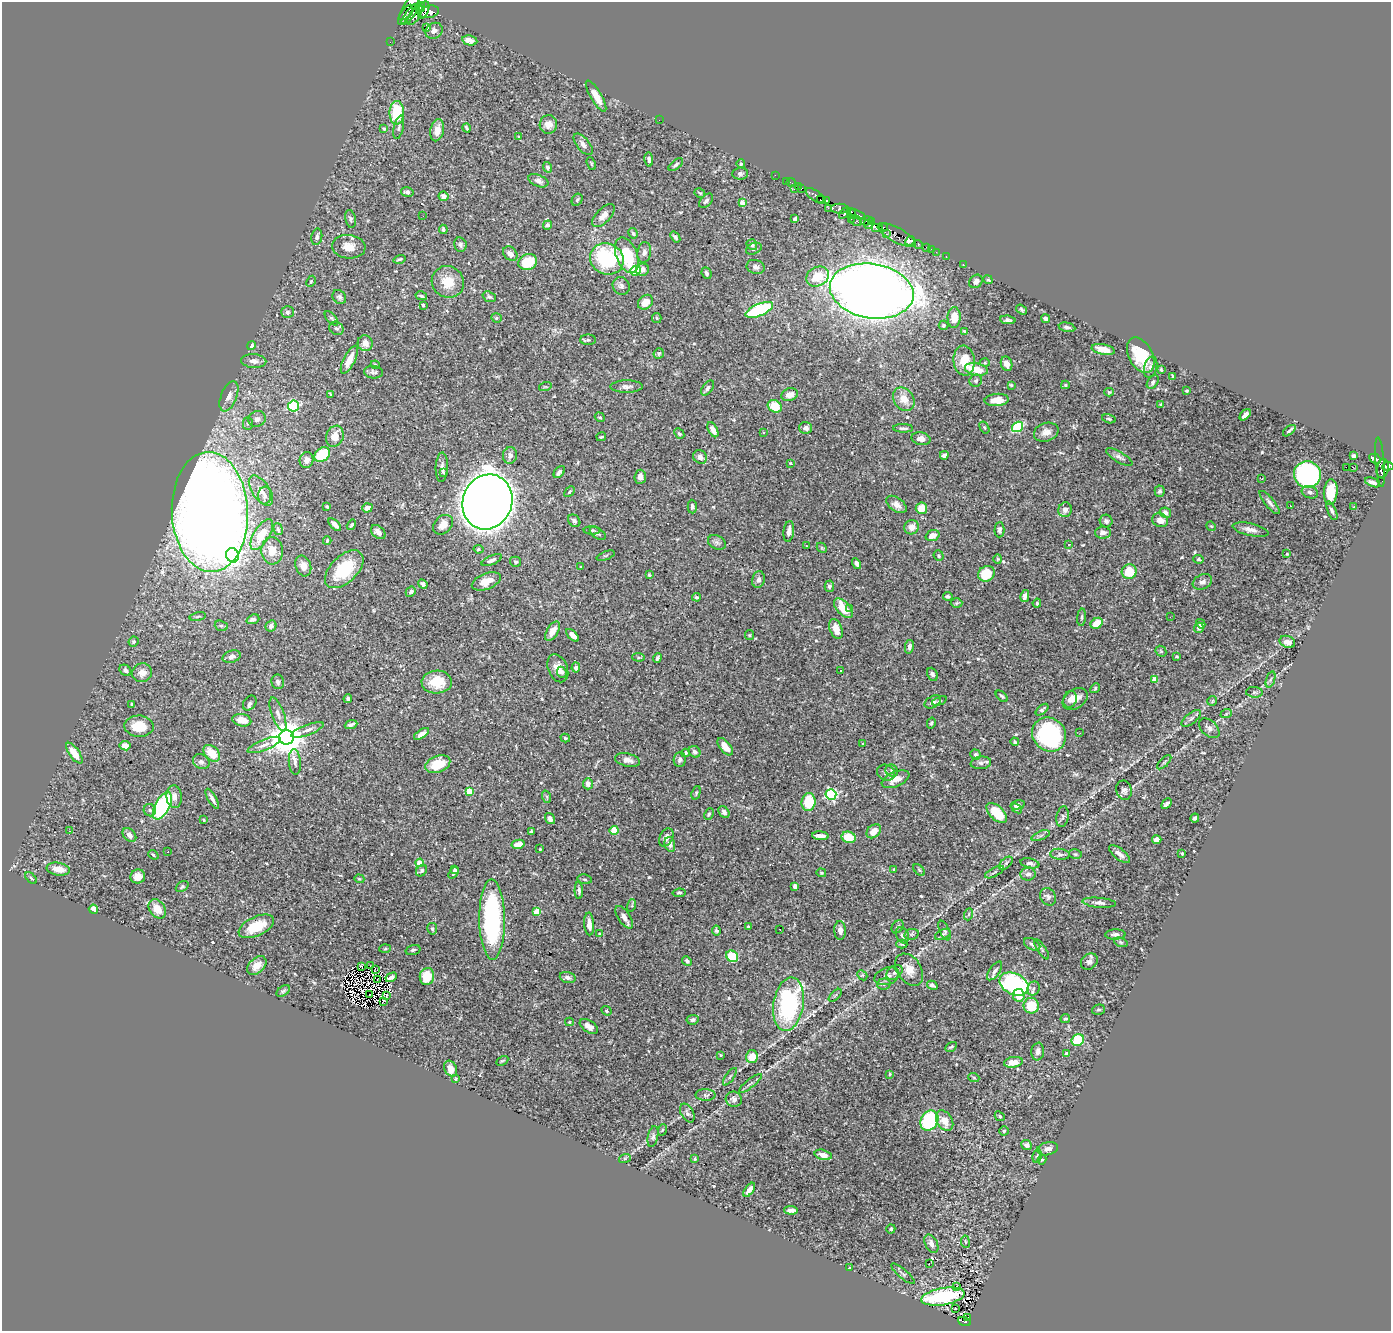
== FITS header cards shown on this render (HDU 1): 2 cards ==
NAXIS1  =                 1389
NAXIS2  =                 1329

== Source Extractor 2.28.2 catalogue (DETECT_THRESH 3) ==
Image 1389 x 1329 px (HDU 1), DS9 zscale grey, 1 PNG px = 1 image px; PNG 1393 x 1333 px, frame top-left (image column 1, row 1329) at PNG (2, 2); each listed source drawn as its Kron ellipse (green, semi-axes under 4 px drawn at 4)
Background 0.587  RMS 0.011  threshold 0.0338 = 3 sigma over >= 5 px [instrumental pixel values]
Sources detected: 566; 2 with non-positive FLUX_AUTO (blend fragments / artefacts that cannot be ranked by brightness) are neither listed nor drawn; of the other 564, the 500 brightest by FLUX_AUTO listed and drawn (64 fainter detections omitted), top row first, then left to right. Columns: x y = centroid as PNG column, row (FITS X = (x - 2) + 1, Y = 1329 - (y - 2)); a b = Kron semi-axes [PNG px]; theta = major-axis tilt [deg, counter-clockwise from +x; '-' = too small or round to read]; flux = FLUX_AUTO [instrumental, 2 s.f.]
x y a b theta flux
410 6 21 5 59 3900
420 7 5 4 - 2200
424 10 9 5 70 4300
406 12 9 4 49 1600
429 12 10 6 14 4500
410 14 12 3 53 2500
415 15 12 5 59 3400
427 28 3 2 - 8.6
434 31 9 7 29 3.3
470 40 8 5 -10 6.6
390 42 2 2 - 8.9
596 96 17 5 -59 8.5
397 113 12 7 90 31
659 120 2 2 - 5.4
548 124 9 8 - 6.7
399 127 12 5 76 2
467 128 5 2 - 1
384 129 3 3 - 1.2
437 130 11 6 78 7.1
519 137 4 3 - 0.8
583 144 13 6 -50 4
649 160 7 4 -83 1.9
591 163 7 3 -68 0.94
741 164 4 4 - 1.5
676 165 8 4 39 1.9
547 167 5 4 - 2.1
740 174 8 6 6 1.8
775 175 2 2 - 7
538 181 10 6 -22 3.3
786 181 2 2 - 14
791 183 5 2 - 13
798 186 2 2 - 15
801 188 3 3 - 52
794 189 2 2 - 80
407 192 6 5 - 2.4
700 193 5 4 - 1
443 196 5 4 - 3.1
816 196 12 5 -35 750
577 200 6 5 - 1.3
821 200 4 3 - 610
826 200 3 3 - 560
706 201 8 5 47 2.4
742 203 4 4 - 11
828 208 2 2 - 11
840 209 9 5 -1 780
845 213 7 4 42 680
851 214 5 3 - 810
603 215 14 7 46 4.9
858 215 9 3 -25 150
423 216 2 2 - 1.6
351 219 9 5 -79 1.6
795 219 4 3 - 1.5
851 219 2 2 - 19
856 221 6 5 - 390
866 221 6 4 16 300
871 221 4 3 - 430
868 224 5 3 - 370
547 225 5 4 - 2.4
883 227 4 3 - 690
877 228 6 3 -3 430
443 229 4 4 - 1.3
633 233 5 4 - 1.4
886 234 3 3 - 220
897 235 21 7 -28 340
317 237 8 5 79 2.2
675 237 6 4 -51 1.8
910 241 5 4 - 990
460 245 7 6 - 2.2
752 245 5 5 - 2.8
918 245 5 3 - 120
349 247 17 11 -5 8.5
927 248 4 3 - 69
754 249 8 5 23 1.8
931 249 2 2 - 12
644 252 10 7 81 3.3
936 252 2 2 - 14
510 254 8 6 -44 4.2
627 255 18 10 -69 37
946 257 3 2 - 13
399 259 6 3 17 1.2
607 259 17 15 -25 64
528 262 9 8 - 24
963 264 2 2 - 6.9
756 267 9 7 -19 3.1
643 270 6 6 - 3.8
635 271 5 5 - 18
706 273 6 4 -66 1.8
817 277 12 9 29 18
988 280 5 3 - 0.78
311 281 6 4 63 0.94
976 281 7 6 - 3
448 282 16 15 - 15
621 286 9 8 - 2.7
872 291 42 27 -9 1500
421 296 6 3 -13 1.3
339 297 8 6 -46 2
489 297 7 5 -19 1.6
645 302 8 6 44 8.7
423 305 3 3 - 0.89
759 310 14 6 23 75
1022 310 6 4 -35 1.6
287 312 6 6 - 1.8
954 317 10 6 89 12
331 318 9 4 -48 1.4
496 318 5 4 - 1.1
657 318 5 4 - 1
1046 319 4 4 - 3
1008 320 8 4 -5 1.8
944 325 5 4 - 1.2
1067 327 8 4 -11 2
336 328 7 6 - 2
964 331 4 3 - 0.83
588 340 8 5 0 1.6
365 343 8 7 - 5.1
251 345 4 4 - 4.1
1103 350 12 5 -11 9.7
659 353 5 5 - 1.4
1141 355 19 12 -62 30
349 360 15 5 63 9.1
254 361 12 7 -3 4.9
964 361 15 10 -85 16
985 363 5 3 - 0.82
1007 364 7 5 -71 5
375 365 4 3 - 0.82
1151 367 11 6 74 2.7
976 369 11 6 -11 15
1161 370 4 2 - 0.86
374 372 9 6 -4 2.1
1173 376 3 3 - 1
976 381 6 6 - 1.7
1153 382 7 5 54 2.1
1011 385 4 4 - 0.87
1065 385 4 3 - 1.1
545 387 6 4 18 1
627 387 16 6 1 3.4
708 388 8 5 54 2.5
1186 391 3 2 - 0.83
1109 392 5 4 - 1
331 394 4 2 - 0.79
790 395 8 6 18 5.5
229 396 16 8 68 5.9
904 399 12 10 -55 9
997 400 12 6 5 11
1161 404 4 3 - 0.99
294 406 5 5 - 71
775 406 7 6 - 16
1245 415 7 4 45 3.7
600 417 5 4 - 1.1
257 419 9 7 18 3.8
1109 419 7 4 -15 1.2
248 424 6 5 - 1.4
984 427 6 4 -58 1.1
1017 427 6 5 - 48
806 428 6 5 - 2.8
903 428 10 4 -1 1.8
713 430 8 4 -62 8
1289 431 7 2 40 1.6
764 432 3 3 - 2.5
1046 432 12 9 18 5.7
679 434 6 4 -48 1.2
335 436 11 8 69 8.8
601 437 5 3 - 1
921 439 9 6 -13 5.3
322 455 9 6 39 30
510 455 8 7 - 3.8
944 455 4 4 - 3
1354 456 4 3 - 2.1
700 457 7 6 - 4.4
1119 457 15 5 -30 2.9
1375 459 6 4 -27 280
306 460 8 7 - 5.1
1380 462 25 4 -85 360
790 463 3 3 - 0.87
1388 466 5 4 - 860
442 467 15 6 88 2.9
1346 467 2 2 - 110
1353 467 3 2 - 200
1383 469 10 6 81 980
443 472 4 3 - 1
559 472 7 4 49 3.6
1307 474 13 13 - 180
640 477 7 5 86 4.1
1262 479 3 2 - 0.96
1372 482 7 3 -24 3.2
261 491 17 8 -56 7.5
1160 491 6 5 - 1.8
570 492 6 4 46 1.3
1310 492 8 6 -21 2.1
1331 492 13 7 85 18
265 496 9 6 84 2.9
487 502 28 24 69 2000
1270 502 15 4 -50 2.8
896 504 11 6 -37 5
1290 506 3 2 - 0.89
327 507 3 2 - 0.83
692 507 7 4 -87 2.1
1354 507 3 3 - 1.1
367 508 5 4 - 5
921 508 6 5 - 11
1065 510 7 6 - 3.7
1332 511 10 4 -67 1.8
210 512 60 38 -88 1200
1165 513 6 5 - 3.9
1160 520 8 6 -22 6.5
574 521 7 5 -50 2
1106 521 6 6 - 2
335 525 8 4 -45 4.3
351 525 5 3 - 1.2
443 525 11 8 45 6.9
1211 526 5 4 - 0.81
912 527 7 7 - 5.6
278 529 6 4 -74 1.3
592 530 8 4 0 1.2
999 530 7 5 89 2.2
1250 530 18 6 -12 5.2
789 531 10 5 84 4
378 532 8 5 -42 4.4
598 533 9 5 -34 1.5
1103 533 8 6 1 4.2
262 535 17 7 58 17
933 536 7 5 20 6.3
327 541 4 3 - 0.83
717 542 9 6 -28 2.4
1069 544 4 3 - 0.82
806 546 2 2 - 0.8
822 548 6 4 -44 0.86
478 549 5 4 - 1.1
272 551 14 11 -86 9.2
1287 554 3 3 - 0.77
232 555 7 6 - 130
606 556 9 3 21 0.91
939 556 5 5 - 1.2
998 559 4 4 - 0.83
1199 559 5 4 - 1
492 560 11 4 23 2.4
515 562 5 5 - 1.4
857 564 6 3 -60 2.6
303 566 11 7 -70 5.4
581 567 3 3 - 0.82
344 569 23 13 44 32
1129 572 7 7 - 18
986 574 8 7 - 20
649 575 3 3 - 0.8
758 580 8 6 76 2.4
486 581 15 7 22 10
1202 582 10 7 23 3.5
423 584 5 4 - 2.1
829 586 5 4 - 2.2
411 592 5 4 - 2.7
948 596 5 3 - 1.9
1025 596 6 4 77 6
697 597 4 3 - 1.3
957 603 6 5 - 1.1
1037 603 4 3 - 1.3
843 608 12 6 -49 18
850 608 3 2 - 3.3
198 617 8 4 12 1.3
1082 617 9 3 85 1.2
1170 617 2 2 - 1.8
253 619 6 4 20 2.6
1097 623 6 5 - 12
1201 624 5 4 - 2.2
221 626 6 5 - 1.5
271 626 6 5 - 2.8
1199 628 5 4 - 3.4
836 629 10 6 -68 8.5
553 631 11 5 60 7.5
573 635 8 4 -43 3.9
749 635 5 4 - 0.85
133 642 5 5 - 1.6
1287 642 8 6 -22 5.1
909 647 7 4 80 2.7
1161 651 6 5 - 1.1
232 657 9 6 17 3.4
638 657 6 4 -6 1
1177 657 4 4 - 1.1
657 658 5 3 - 1.5
558 668 14 9 -67 7.5
576 668 5 4 - 2.7
125 670 6 5 - 2.5
840 671 3 2 - 0.95
562 672 6 4 -66 1.8
142 673 10 9 - 5.7
932 674 7 5 -65 2.5
1155 680 4 4 - 12
1270 680 8 3 71 1.5
278 682 7 6 - 2.8
437 682 15 11 2 19
1095 688 5 4 - 0.96
1254 692 8 5 -5 1.5
1002 696 7 3 -42 1.2
348 699 4 3 - 1.5
1070 699 8 6 71 3.8
1075 699 13 9 34 7.2
939 701 7 3 21 1
1212 701 5 5 - 1
933 702 9 5 30 2.7
250 703 8 6 53 1.8
132 704 4 4 - 1.3
1042 710 7 4 41 1.7
278 714 18 6 -70 4.4
1226 714 6 3 19 0.81
1191 718 11 5 38 2.4
242 720 9 6 -12 8.3
931 723 5 3 - 1
351 725 6 3 21 1.9
139 726 14 10 -3 17
1209 728 12 7 -43 3.3
307 730 17 5 21 4
1080 733 2 2 - 2.9
421 734 8 4 33 4.8
1049 735 18 16 -47 95
286 737 7 7 - 2100
565 738 5 4 - 1.3
1015 742 4 4 - 1.5
863 743 3 3 - 1.7
264 745 17 5 22 4.3
125 746 5 4 - 6.4
725 747 10 5 -51 7.3
695 752 6 5 - 1.8
74 753 12 5 -54 12
212 753 10 6 -45 16
685 753 4 3 - 1.3
975 754 5 5 - 1.9
627 760 13 6 -13 4.5
680 760 7 6 - 2.5
201 762 8 7 - 2.9
295 762 13 6 -85 3.2
1164 762 9 3 45 1.4
981 763 10 6 8 2.6
438 764 13 8 20 18
892 771 6 6 - 2
886 773 9 7 -26 2.6
895 779 15 7 23 8.2
588 784 5 5 - 3.1
1124 790 10 8 -78 3.3
469 792 4 4 - 18
696 793 7 4 74 1.1
831 795 5 5 - 100
174 797 11 7 -87 5.1
547 797 6 4 -72 1
212 799 11 3 -60 2.8
809 802 9 7 84 28
1167 804 6 3 46 2.2
1018 805 7 4 14 2.7
162 806 15 7 63 98
1017 808 6 4 -38 1.5
150 810 6 6 - 2
724 812 6 5 - 2.6
997 813 13 6 -43 17
709 814 6 4 62 1.4
1063 817 10 6 80 2
1195 818 4 3 - 1.8
550 819 6 4 -54 3.2
204 820 4 3 - 0.84
70 831 2 2 - 2.2
614 831 4 4 - 24
874 831 8 6 43 7.1
531 832 3 3 - 0.85
129 835 8 5 -48 4.8
820 836 8 4 -4 4.4
1041 836 9 3 21 1.6
666 837 9 6 62 4.1
849 837 7 5 -21 16
1157 840 5 4 - 5.2
518 844 7 4 12 8.1
670 844 7 5 -74 4
540 849 3 3 - 0.77
168 852 2 2 - 1.5
1182 853 3 3 - 0.98
1060 854 10 5 -5 2.2
1075 854 6 5 - 1.2
1119 854 12 5 -38 4.4
153 855 5 3 - 1
420 863 4 4 - 18
1006 863 8 4 43 1.5
1030 863 9 5 -12 2.8
58 869 12 6 -9 9.4
894 869 3 3 - 1
455 870 3 3 - 1.3
919 870 7 4 -45 1.2
421 871 6 5 - 1.4
994 872 10 3 28 1.4
453 873 6 4 52 1.6
821 873 5 4 - 0.83
1028 874 7 6 - 3.5
138 876 7 7 - 5.5
31 878 7 4 -46 1.3
359 879 5 4 - 0.89
584 879 7 4 -8 1.3
795 886 4 4 - 2.4
182 887 7 4 35 1.1
579 890 9 4 -88 1.8
679 893 6 4 8 1.3
1048 897 9 7 -59 2.4
1099 903 17 5 -5 3.5
632 905 6 4 74 0.97
93 909 4 4 - 6.7
157 909 10 7 -55 8.7
537 912 4 4 - 16
969 914 6 4 70 1.1
624 917 13 6 -56 4.7
492 919 40 12 -89 110
589 924 11 5 -86 5.8
256 926 19 9 25 21
748 927 4 3 - 1
898 927 7 5 54 1.9
432 929 6 5 - 1.8
780 929 3 2 - 1.4
716 930 5 4 - 1.4
840 930 9 5 -87 4.1
944 930 10 5 -65 1.7
599 934 4 3 - 0.84
912 934 7 5 12 1.6
943 934 8 5 24 1.6
1115 934 10 5 1 2.4
902 935 8 6 -65 2.7
1121 942 7 4 -20 1.1
902 944 5 4 - 1.1
1032 944 9 5 -30 2.5
385 949 6 4 2 0.89
1042 949 11 4 -57 1.5
413 950 7 4 15 1.4
732 956 6 5 - 29
687 961 5 4 - 2.1
1089 962 9 7 41 3
257 965 11 7 42 8.5
361 966 3 2 - 1
370 966 2 2 - 0.78
375 969 3 2 - 0.79
909 970 17 12 -56 9.1
995 971 11 5 55 2.8
894 972 9 6 38 2.5
862 975 6 4 -43 0.93
427 976 8 7 - 17
887 976 13 8 18 3.8
391 977 6 4 29 1.6
568 977 8 5 -18 2.8
377 980 2 2 - 0.79
884 984 6 5 - 1.8
1014 984 15 10 -25 140
932 985 6 3 -29 2.1
1034 988 7 6 - 2
283 991 7 4 36 1.4
370 994 2 2 - 0.91
835 995 8 3 45 0.99
1019 995 6 6 - 9.6
386 996 4 2 - 3.3
383 1001 2 2 - 0.86
788 1004 27 15 81 110
1031 1006 8 7 - 20
1098 1010 6 5 - 1.3
606 1011 5 4 - 1.8
1065 1018 5 4 - 1
693 1020 6 5 - 2.6
569 1022 4 3 - 0.89
589 1026 10 6 -34 4.2
1078 1040 6 5 - 33
951 1047 6 3 32 1
1038 1052 9 6 82 3.2
1067 1054 4 4 - 4.7
721 1055 3 2 - 0.78
752 1056 6 6 - 11
502 1061 6 3 29 0.81
1013 1062 9 5 9 8.1
450 1069 8 6 -63 5.7
890 1074 4 4 - 1.3
730 1077 10 2 55 1.1
974 1078 6 3 -20 0.81
455 1079 3 3 - 1.1
750 1083 14 3 38 2.1
706 1095 10 6 0 2.4
734 1099 8 7 - 3.8
687 1113 10 6 -61 2.5
1000 1116 5 4 - 1.2
929 1120 10 8 58 71
945 1121 11 7 -57 9.1
662 1130 6 3 71 0.92
1004 1131 5 4 - 1.3
653 1136 11 5 77 2
1027 1145 5 5 - 2.7
1047 1149 10 6 12 4.2
823 1155 9 5 -14 6.5
1037 1156 7 4 82 1.3
625 1158 6 4 18 0.81
695 1159 4 4 - 1
1042 1160 5 4 - 0.95
749 1190 8 4 54 5.5
791 1210 7 4 -3 3
891 1229 4 4 - 1.1
965 1242 6 3 -81 0.88
931 1244 10 6 -62 3.9
929 1263 3 2 - 0.83
850 1268 3 2 - 0.96
903 1274 15 4 -40 2
957 1286 3 2 - 0.87
943 1297 22 8 9 62
955 1308 3 2 - 2.1
968 1317 3 3 - 5.8
965 1322 7 4 -21 77
At the frame edge (FLAGS 8, measured only in part): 2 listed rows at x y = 410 6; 1388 466
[64 fainter detections neither listed nor drawn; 2 non-positive-flux detections neither listed nor drawn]